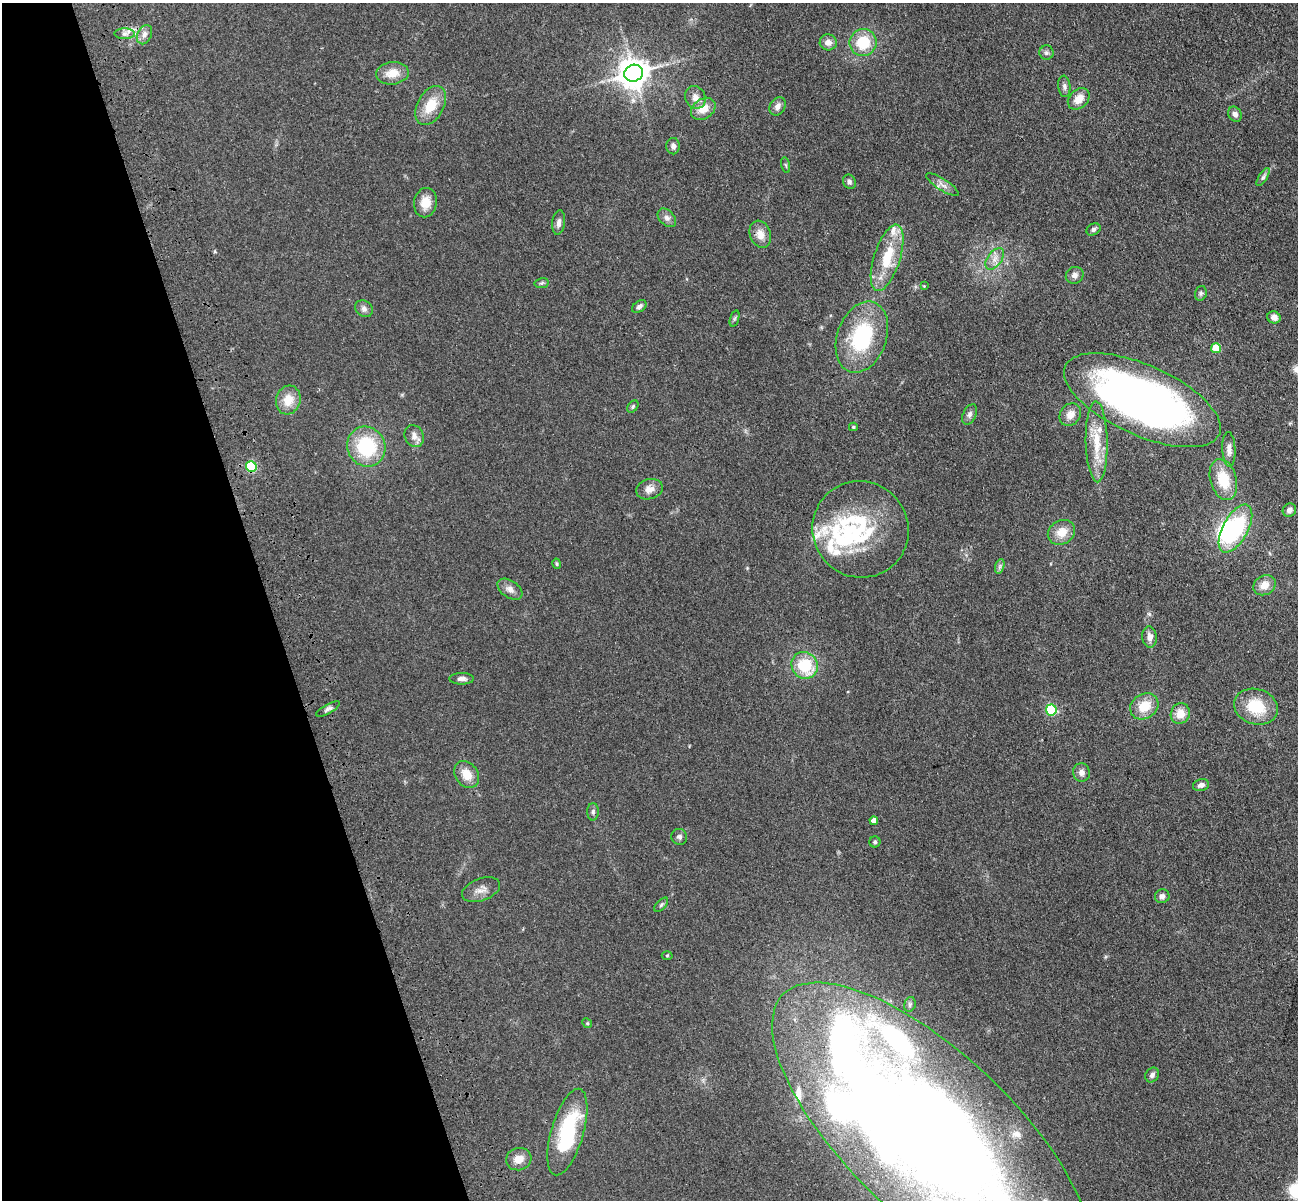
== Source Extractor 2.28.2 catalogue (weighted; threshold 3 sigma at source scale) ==
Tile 5 of 4 x 4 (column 1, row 2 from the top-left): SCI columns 116-1411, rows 2702-3899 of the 5417 x 5283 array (HDU 1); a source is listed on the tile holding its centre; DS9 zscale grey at full resolution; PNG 1300 x 1202 px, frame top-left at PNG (2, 3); each listed source drawn as its Kron ellipse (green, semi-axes under 4 px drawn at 4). Shown black and unused: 21% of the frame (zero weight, under 3 of 4 exposures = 6% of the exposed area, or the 3 px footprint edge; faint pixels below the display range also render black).
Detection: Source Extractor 2.28.2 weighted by HDU 2 'WHT'; one run over the whole footprint, this tile lists its part. Background 0.0592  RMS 0.0062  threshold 0.0277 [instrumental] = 3 sigma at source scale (4.5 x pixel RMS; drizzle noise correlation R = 1.50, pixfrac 1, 0.05/0.05 arcsec/px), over >= 5 px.
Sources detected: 99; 5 inside a brighter object's white glare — neither listed nor drawn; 12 inside a brighter listed object's ellipse — not listed separately; the other 82 listed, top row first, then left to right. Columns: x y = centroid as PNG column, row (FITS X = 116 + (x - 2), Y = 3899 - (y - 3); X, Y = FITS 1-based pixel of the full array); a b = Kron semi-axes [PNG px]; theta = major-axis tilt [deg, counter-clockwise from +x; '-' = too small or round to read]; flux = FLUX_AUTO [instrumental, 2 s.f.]
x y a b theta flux
125 34 10 5 0 2.3
144 35 10 7 64 2.8
828 42 8 8 - 3.9
863 42 14 13 - 19
1046 53 7 7 - 1.6
392 73 16 11 7 8.6
634 73 9 8 - 950
1064 86 11 6 -83 2.1
695 97 11 10 - 4.5
1079 99 12 9 44 7
431 105 21 13 61 14
778 106 10 7 57 3
703 109 13 10 36 7.4
1235 114 8 6 -59 2.4
673 146 8 7 - 2.3
786 165 8 3 -76 0.84
1263 177 10 4 58 1.7
849 182 7 6 - 1.6
942 185 19 5 -33 3.4
425 203 15 11 80 8
667 218 11 7 -45 2.6
559 223 12 6 82 2.6
1093 229 7 5 29 1.5
760 234 14 10 -69 5.9
887 258 34 13 72 23
995 259 12 7 54 4.1
1075 275 9 8 - 2.7
542 283 7 5 12 1
924 286 4 4 - 0.5
1201 293 7 5 75 1.3
639 307 8 5 35 1.9
364 309 9 7 -34 2.4
1274 317 7 6 - 3
734 319 8 3 71 0.93
862 337 37 24 70 50
1216 348 5 5 - 22
288 400 14 12 74 9.4
1142 400 84 35 -24 370
633 407 7 4 52 0.98
970 414 11 6 64 2.2
1070 415 12 10 52 5.1
853 427 4 4 - 0.85
414 436 11 9 -65 4
1097 442 40 11 -89 16
366 447 20 19 - 37
1229 449 17 6 -88 3.7
251 467 5 5 - 48
1223 480 21 13 -74 17
650 489 14 10 16 4.6
1289 510 7 6 - 2.6
861 529 49 48 - 65
1235 529 26 12 61 49
1061 532 14 11 30 8.1
557 564 5 4 - 0.82
1000 566 7 4 72 1.3
1264 585 12 9 30 5.7
510 589 14 8 -34 3.6
1149 637 10 7 -84 3.6
805 665 14 12 -50 24
461 679 12 6 0 2.6
1144 706 15 12 33 11
1256 707 22 17 -17 21
328 709 13 4 30 1.8
1051 710 5 5 - 56
1180 714 10 9 - 7.7
1081 772 9 8 - 2.9
467 774 14 11 -54 8.2
1201 785 8 6 14 2.8
593 812 9 6 89 1.6
874 821 4 4 - 4.7
679 837 8 7 - 1.8
875 842 5 5 - 1
481 890 20 11 20 5
1162 896 7 7 - 2.2
661 905 9 4 46 1.1
667 955 5 3 - 0.54
910 1004 7 5 76 1.2
587 1023 5 4 - 0.65
1152 1075 8 6 56 2.1
567 1132 45 16 74 49
932 1136 206 82 -43 1100
519 1159 13 11 18 5.9
Overlapping masked pixels (flux is a lower limit): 1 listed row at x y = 251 467
Isophote crosses this tile's border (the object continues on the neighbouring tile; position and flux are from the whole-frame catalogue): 2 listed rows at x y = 1142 400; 932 1136